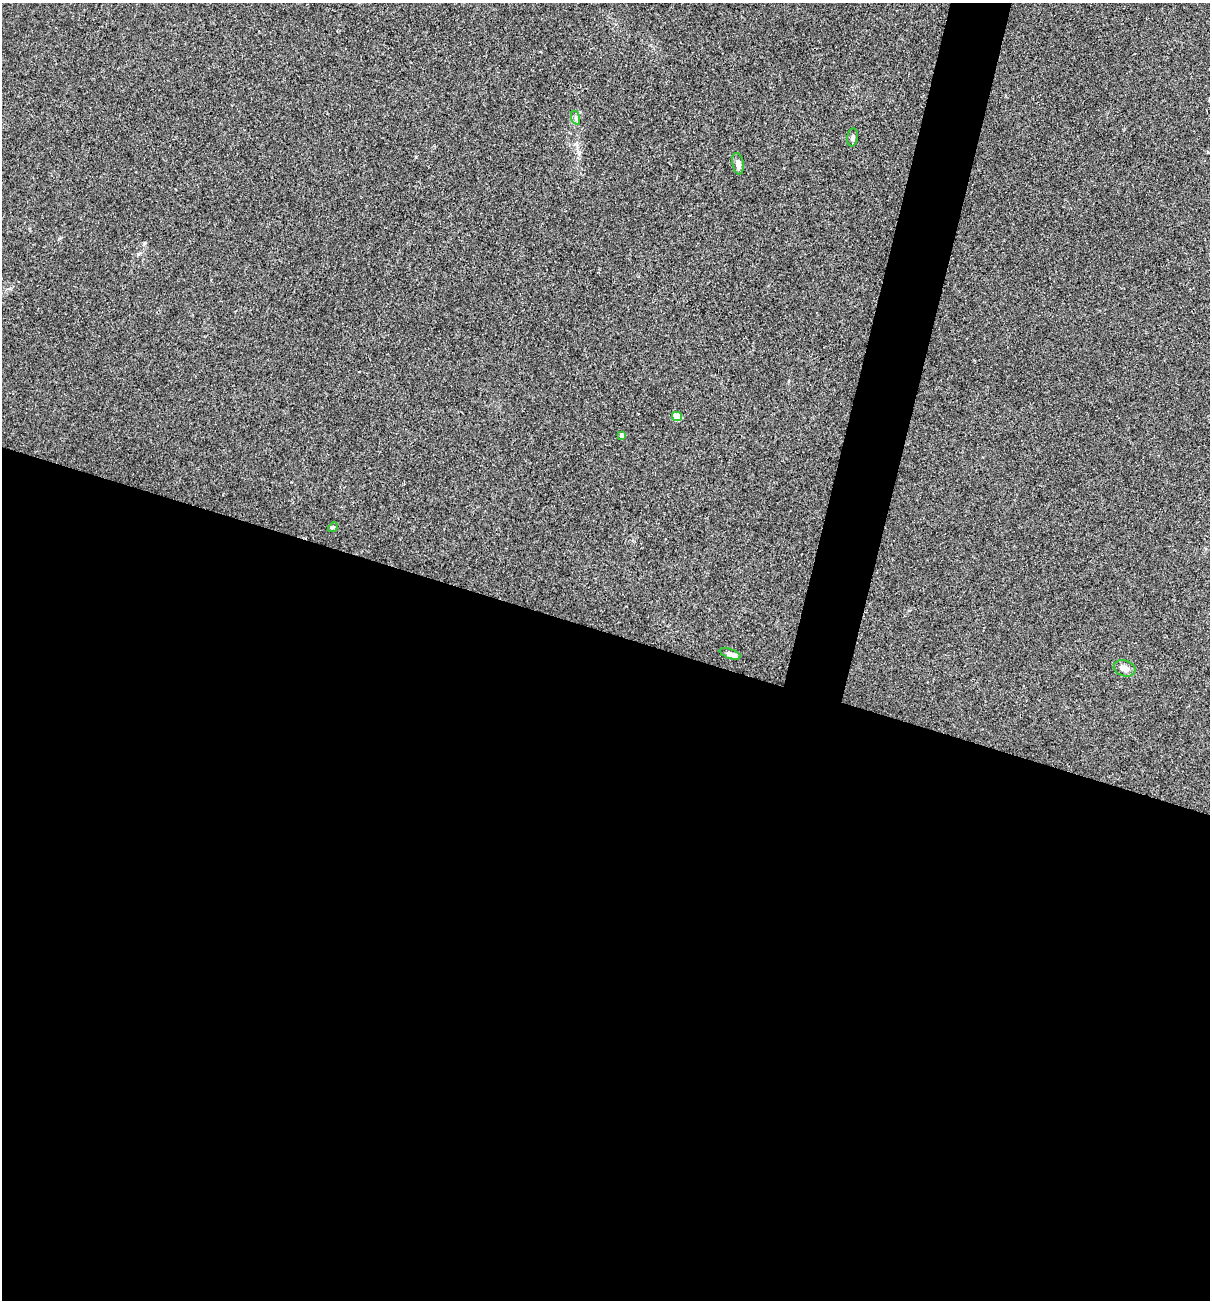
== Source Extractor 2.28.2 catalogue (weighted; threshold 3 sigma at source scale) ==
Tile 14 of 4 x 4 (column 2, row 4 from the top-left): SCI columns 1334-2541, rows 1-1298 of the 5209 x 5195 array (HDU 1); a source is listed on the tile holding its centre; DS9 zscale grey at full resolution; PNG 1212 x 1302 px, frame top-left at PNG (2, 3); each listed source drawn as its Kron ellipse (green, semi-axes under 4 px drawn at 4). Shown black and unused: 54% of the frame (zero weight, under 3 of 4 exposures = <1% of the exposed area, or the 3 px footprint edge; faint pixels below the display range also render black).
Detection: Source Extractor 2.28.2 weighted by HDU 2 'WHT'; one run over the whole footprint, this tile lists its part. Background 0.12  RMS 0.0065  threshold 0.0294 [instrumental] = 3 sigma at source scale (4.5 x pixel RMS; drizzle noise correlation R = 1.50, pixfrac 1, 0.05/0.05 arcsec/px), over >= 5 px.
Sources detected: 8; all 8 listed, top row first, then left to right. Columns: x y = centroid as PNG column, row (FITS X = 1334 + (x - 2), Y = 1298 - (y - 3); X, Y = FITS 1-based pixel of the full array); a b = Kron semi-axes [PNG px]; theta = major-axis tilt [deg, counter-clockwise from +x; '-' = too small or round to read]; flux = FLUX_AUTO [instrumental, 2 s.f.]
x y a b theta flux
576 118 7 4 -71 1.4
853 137 9 5 83 1.6
738 164 11 5 -79 3.3
677 417 5 4 - 14
622 435 4 4 - 3.2
333 527 5 4 - 0.82
730 654 11 5 -19 3.6
1124 668 11 7 -18 3.9